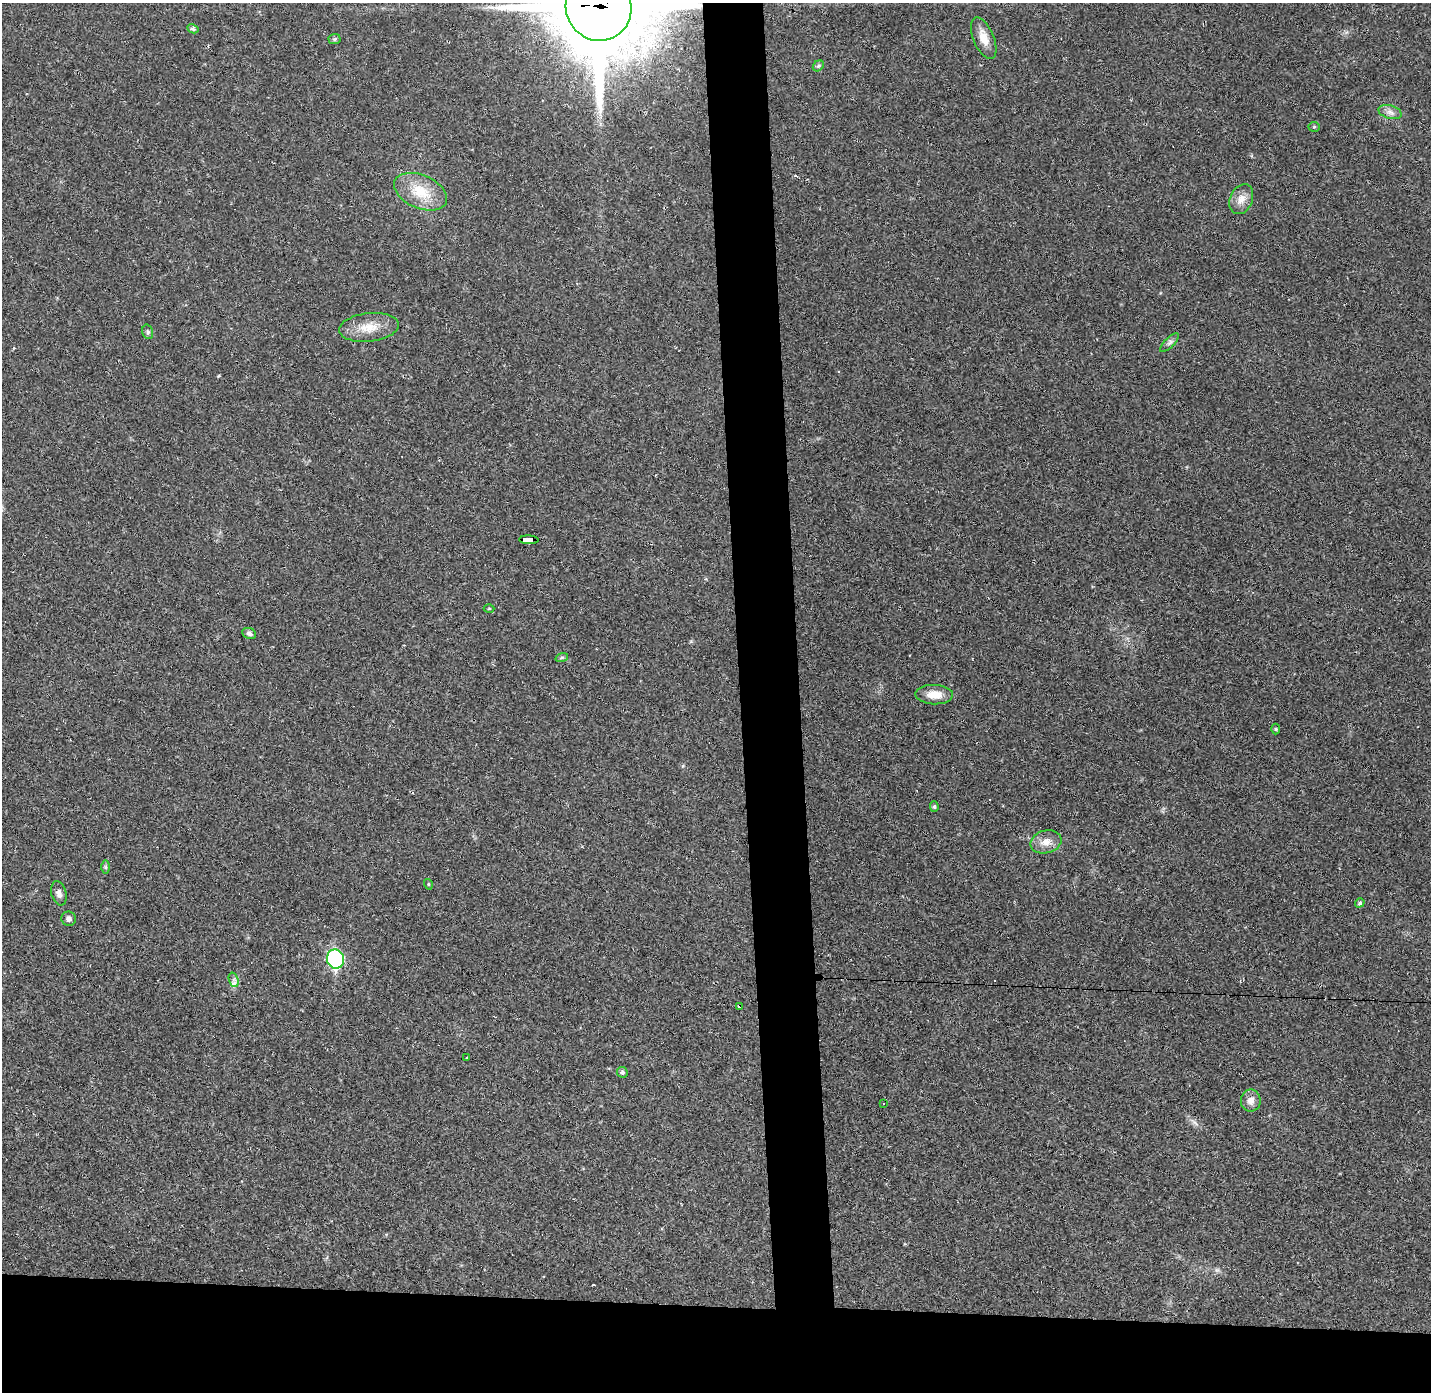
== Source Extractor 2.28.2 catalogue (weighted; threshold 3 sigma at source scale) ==
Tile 8 of 3 x 3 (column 2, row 3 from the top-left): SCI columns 1429-2857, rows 42-1431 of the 4285 x 4255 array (HDU 1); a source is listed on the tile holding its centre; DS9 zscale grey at full resolution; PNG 1433 x 1394 px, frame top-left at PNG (2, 3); each listed source drawn as its Kron ellipse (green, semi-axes under 4 px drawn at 4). Shown black and unused: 10% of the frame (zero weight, under 2 of 3 exposures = <1% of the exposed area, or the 3 px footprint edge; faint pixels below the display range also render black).
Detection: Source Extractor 2.28.2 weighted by HDU 2 'WHT'; one run over the whole footprint, this tile lists its part. Background 0.0431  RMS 0.0043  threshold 0.0193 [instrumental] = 3 sigma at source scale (4.5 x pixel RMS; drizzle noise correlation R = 1.50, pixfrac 1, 0.05/0.05 arcsec/px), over >= 5 px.
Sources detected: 35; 3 cosmic-ray / hot-pixel residue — neither listed nor drawn; the other 32 listed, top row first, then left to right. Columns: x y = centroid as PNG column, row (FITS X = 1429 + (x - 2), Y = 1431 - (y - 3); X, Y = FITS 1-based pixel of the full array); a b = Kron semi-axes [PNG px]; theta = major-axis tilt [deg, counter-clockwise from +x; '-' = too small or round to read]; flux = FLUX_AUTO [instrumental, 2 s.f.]
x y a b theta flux
598 7 34 32 -64 6000
193 29 6 4 -26 0.93
984 38 22 10 -67 5.1
334 39 6 5 - 0.68
818 66 6 4 44 0.76
1390 112 12 6 -16 2.1
1314 127 5 5 - 0.58
420 192 28 16 -23 13
1241 199 15 11 67 4.2
369 327 30 14 6 8.6
148 332 7 5 -72 0.79
1170 343 12 5 45 1.4
529 540 10 4 -2 53
489 608 5 3 - 0.4
249 633 7 5 -24 1.3
562 657 6 4 18 0.66
934 695 19 9 -1 5.9
1276 729 5 3 - 0.43
934 807 5 4 - 0.66
1046 842 16 11 15 4.2
106 867 6 4 -90 0.74
428 884 5 3 - 0.4
59 893 12 7 -76 1.9
1360 903 5 4 - 0.67
69 919 7 7 - 1.4
335 959 9 8 - 60
234 980 7 4 -72 1.2
739 1007 3 2 - 0.65
467 1058 3 2 - 0.38
622 1072 6 5 - 0.84
1251 1100 11 10 - 2.9
883 1104 3 3 - 0.59
Overlapping masked pixels (flux is a lower limit): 2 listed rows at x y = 598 7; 529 540
Isophote crosses this tile's border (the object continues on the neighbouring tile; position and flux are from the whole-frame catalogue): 1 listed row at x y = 598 7